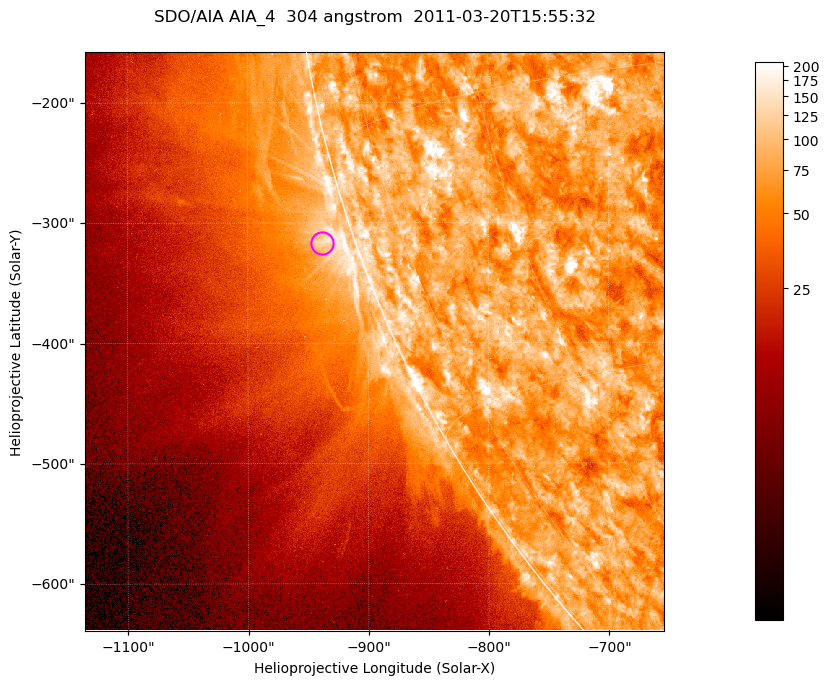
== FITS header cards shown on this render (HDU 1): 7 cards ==
TELESCOP= 'SDO/AIA '           / For AIA: SDO/AIA
INSTRUME= 'AIA_4   '           / For AIA: AIA_ATA1, AIA_ATA2, AIA_ATA3 or AIA_AT
WAVELNTH=                  304 / [angstrom] Wavelength
WAVEUNIT= 'angstrom'           / Wavelength unit: angstrom
DATE-OBS= '2011-03-20T15:55:32.127' / [ISO] Date when observation started; ISO 8
CTYPE1  = 'HPLN-TAN'           / CTYPE1; Typically HPLN
CTYPE2  = 'HPLT-TAN'           / CTYPE2; Typically HPLT

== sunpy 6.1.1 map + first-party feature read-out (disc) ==
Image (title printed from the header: SDO/AIA AIA_4  304 angstrom  2011-03-20T15:55:32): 802 x 802 px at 0.6 arcsec/px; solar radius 964 arcsec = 1606 px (partial field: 3.5% of the solar disc is inside the frame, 44% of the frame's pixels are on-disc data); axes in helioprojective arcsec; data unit not stated in the header (colour bar unlabelled)
Orientation: roll -0.132 deg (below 1 deg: not rotated)
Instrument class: DISC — disc imager (sunpy class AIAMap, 304 A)
Bright regions (active regions / flare kernels): reference = the on-disc median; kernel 7 px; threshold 5 sigma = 125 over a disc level ~76.2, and >= 1.15x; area >= 643 px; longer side >= 10 px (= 6 arcsec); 0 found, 0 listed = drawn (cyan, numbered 1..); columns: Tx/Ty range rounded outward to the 2 arcsec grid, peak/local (2 s.f.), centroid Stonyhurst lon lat
Off-limb structures (1.02-1.3 R_sun): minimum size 321 px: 3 found; the strongest spans PA ~105..110 deg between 1.02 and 1.04 R_sun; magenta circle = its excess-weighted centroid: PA ~110 deg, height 1.03 R_sun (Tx ~-938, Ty ~-316 arcsec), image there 2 x the reference